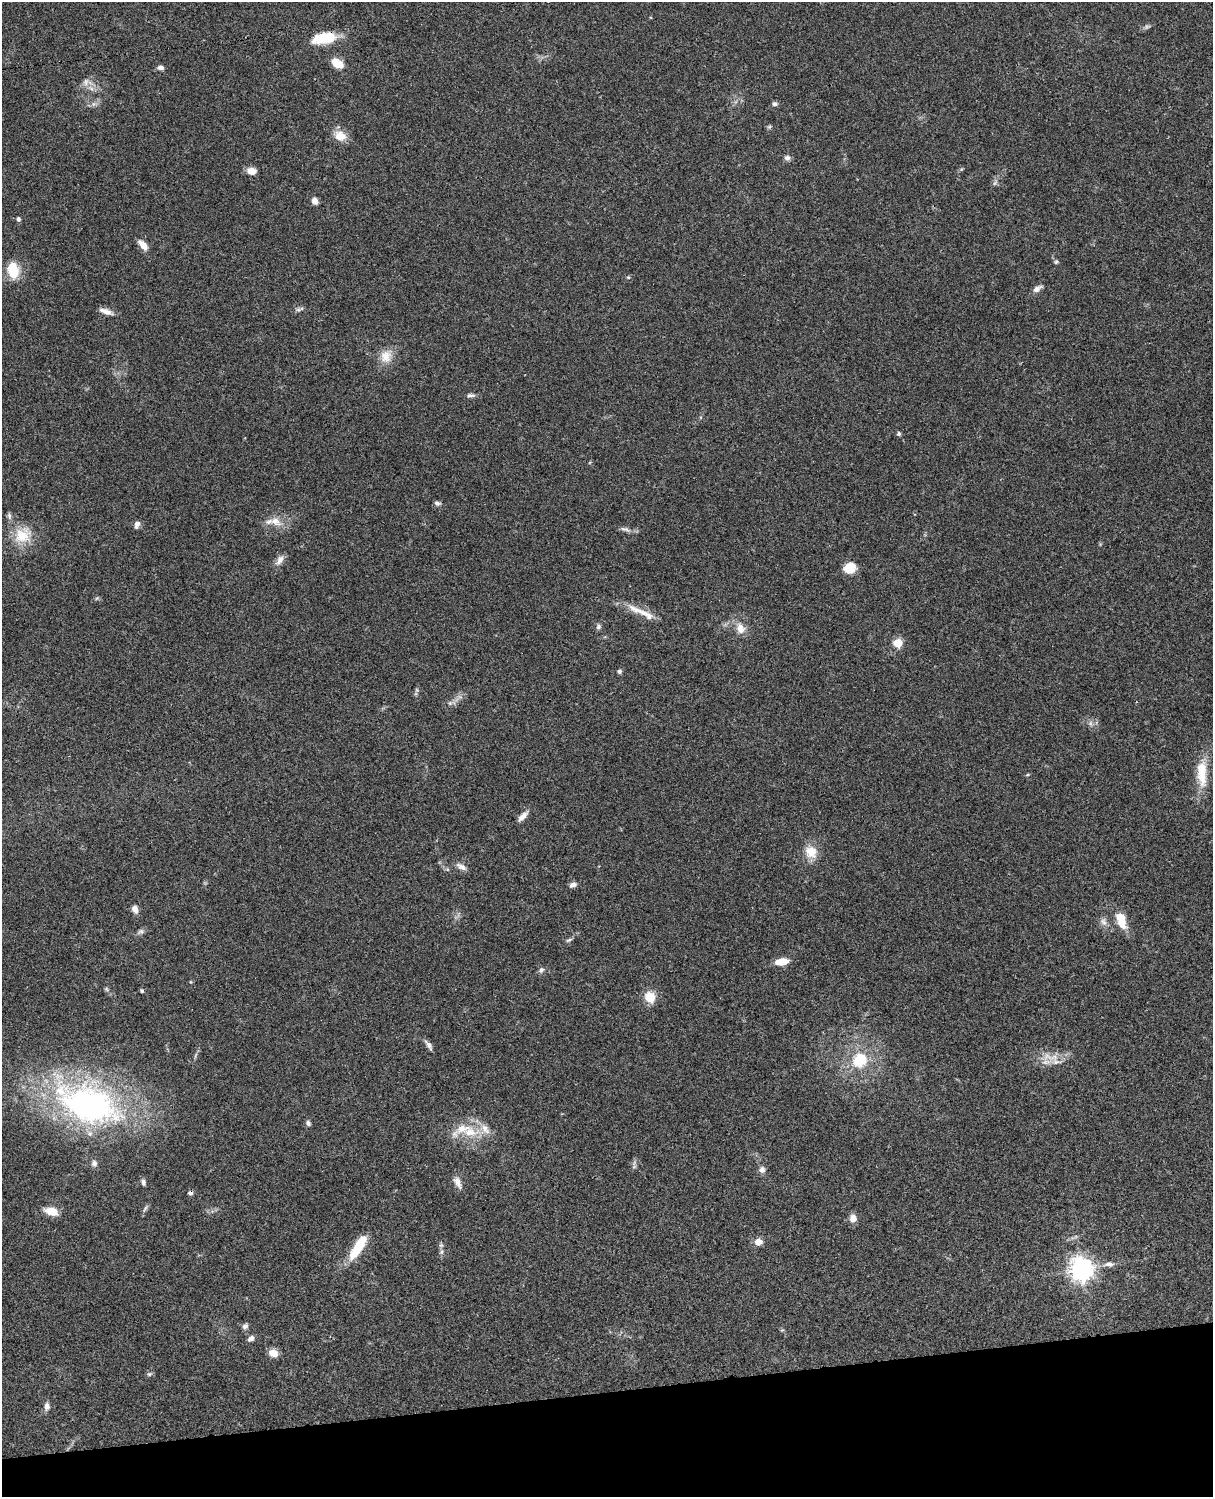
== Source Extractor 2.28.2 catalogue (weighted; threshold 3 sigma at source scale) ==
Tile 10 of 4 x 3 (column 2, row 3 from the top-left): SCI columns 1332-2542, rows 276-1770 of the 5084 x 4921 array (HDU 1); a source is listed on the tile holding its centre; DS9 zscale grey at full resolution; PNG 1215 x 1499 px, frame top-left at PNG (2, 2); no overlay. Shown black and unused: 7% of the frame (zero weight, under 3 of 4 exposures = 6% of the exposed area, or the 3 px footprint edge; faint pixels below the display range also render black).
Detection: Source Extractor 2.28.2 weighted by HDU 2 'WHT'; one run over the whole footprint, this tile lists its part. Background 0.0745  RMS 0.0057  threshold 0.0258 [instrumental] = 3 sigma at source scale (4.5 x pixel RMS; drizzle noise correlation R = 1.50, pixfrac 1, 0.05/0.05 arcsec/px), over >= 5 px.
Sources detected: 90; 2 too faint to see at this stretch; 1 cosmic-ray / hot-pixel residue — not listed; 6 inside a brighter listed object's ellipse — not listed separately; the other 81 listed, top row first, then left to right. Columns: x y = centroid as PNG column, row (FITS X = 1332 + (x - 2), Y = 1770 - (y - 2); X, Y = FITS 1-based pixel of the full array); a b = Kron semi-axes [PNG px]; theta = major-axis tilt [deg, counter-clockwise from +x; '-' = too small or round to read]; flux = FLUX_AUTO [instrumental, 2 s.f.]
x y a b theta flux
1147 27 6 6 - 1.2
324 38 28 12 11 19
337 63 11 7 -30 12
160 68 8 5 -4 1.9
86 82 12 9 74 3.4
94 104 7 6 - 1.7
775 104 7 6 - 1.5
769 127 6 5 - 0.93
340 136 16 12 -19 7.7
787 158 8 7 - 2
251 171 12 8 -10 4
995 183 9 4 54 1.4
315 201 8 6 -64 3.2
18 219 5 4 - 1.5
143 245 12 6 -51 6.1
1056 262 6 5 - 0.94
13 271 12 8 -82 22
628 277 6 5 - 0.87
1037 289 12 6 31 2.8
298 310 8 5 12 1.4
106 311 18 6 -19 4.1
386 356 20 16 67 8.4
470 395 12 5 0 1.8
899 434 5 4 - 1.3
437 503 7 5 -16 1.8
9 516 10 5 -79 1.5
275 521 19 11 -28 7.4
137 524 9 6 74 2.5
625 529 16 6 -15 2.5
23 535 26 22 32 16
280 560 16 7 57 3.5
850 568 13 11 19 8.8
97 598 6 4 44 0.82
635 609 27 9 -28 8.1
598 627 7 6 - 1.5
740 628 15 11 -66 6.4
898 643 5 5 - 23
619 671 6 5 - 1.3
1090 723 7 4 89 1.4
1202 773 39 13 -89 16
1027 775 6 3 19 0.59
523 816 16 6 46 4
811 852 18 16 -45 9.4
461 866 14 7 -29 3.1
573 885 9 6 22 2.3
135 909 8 6 -67 3.9
1121 917 13 10 -47 8.1
1103 922 12 8 -70 3.1
141 932 10 7 24 1.8
569 940 9 4 24 1.2
781 962 14 7 8 8.9
541 970 8 6 46 1.7
191 982 5 3 - 0.44
106 989 6 5 - 0.89
142 991 5 4 - 0.93
650 997 11 10 - 11
428 1045 15 5 -55 2.3
195 1055 10 3 69 1.1
1051 1057 30 10 -9 9.5
860 1060 7 6 - 40
88 1104 94 50 -23 180
308 1123 7 5 -60 1.6
470 1132 29 14 0 16
94 1163 8 7 - 2.1
634 1163 9 6 65 1.7
762 1170 7 7 - 2.7
143 1182 9 6 -77 1.7
458 1182 18 8 -63 4
145 1208 13 4 60 1.4
51 1211 17 9 -15 7.6
853 1218 10 9 - 3.8
758 1242 7 7 - 5.1
441 1245 7 5 -20 1.2
358 1247 34 10 58 18
1109 1264 15 7 0 3.6
1081 1269 8 8 - 490
245 1326 8 7 - 1.8
251 1338 9 6 42 2.1
273 1353 11 9 -18 4.9
149 1374 8 5 26 1.1
47 1406 10 7 83 2.7
Overlapping masked pixels (flux is a lower limit): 1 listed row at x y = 324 38